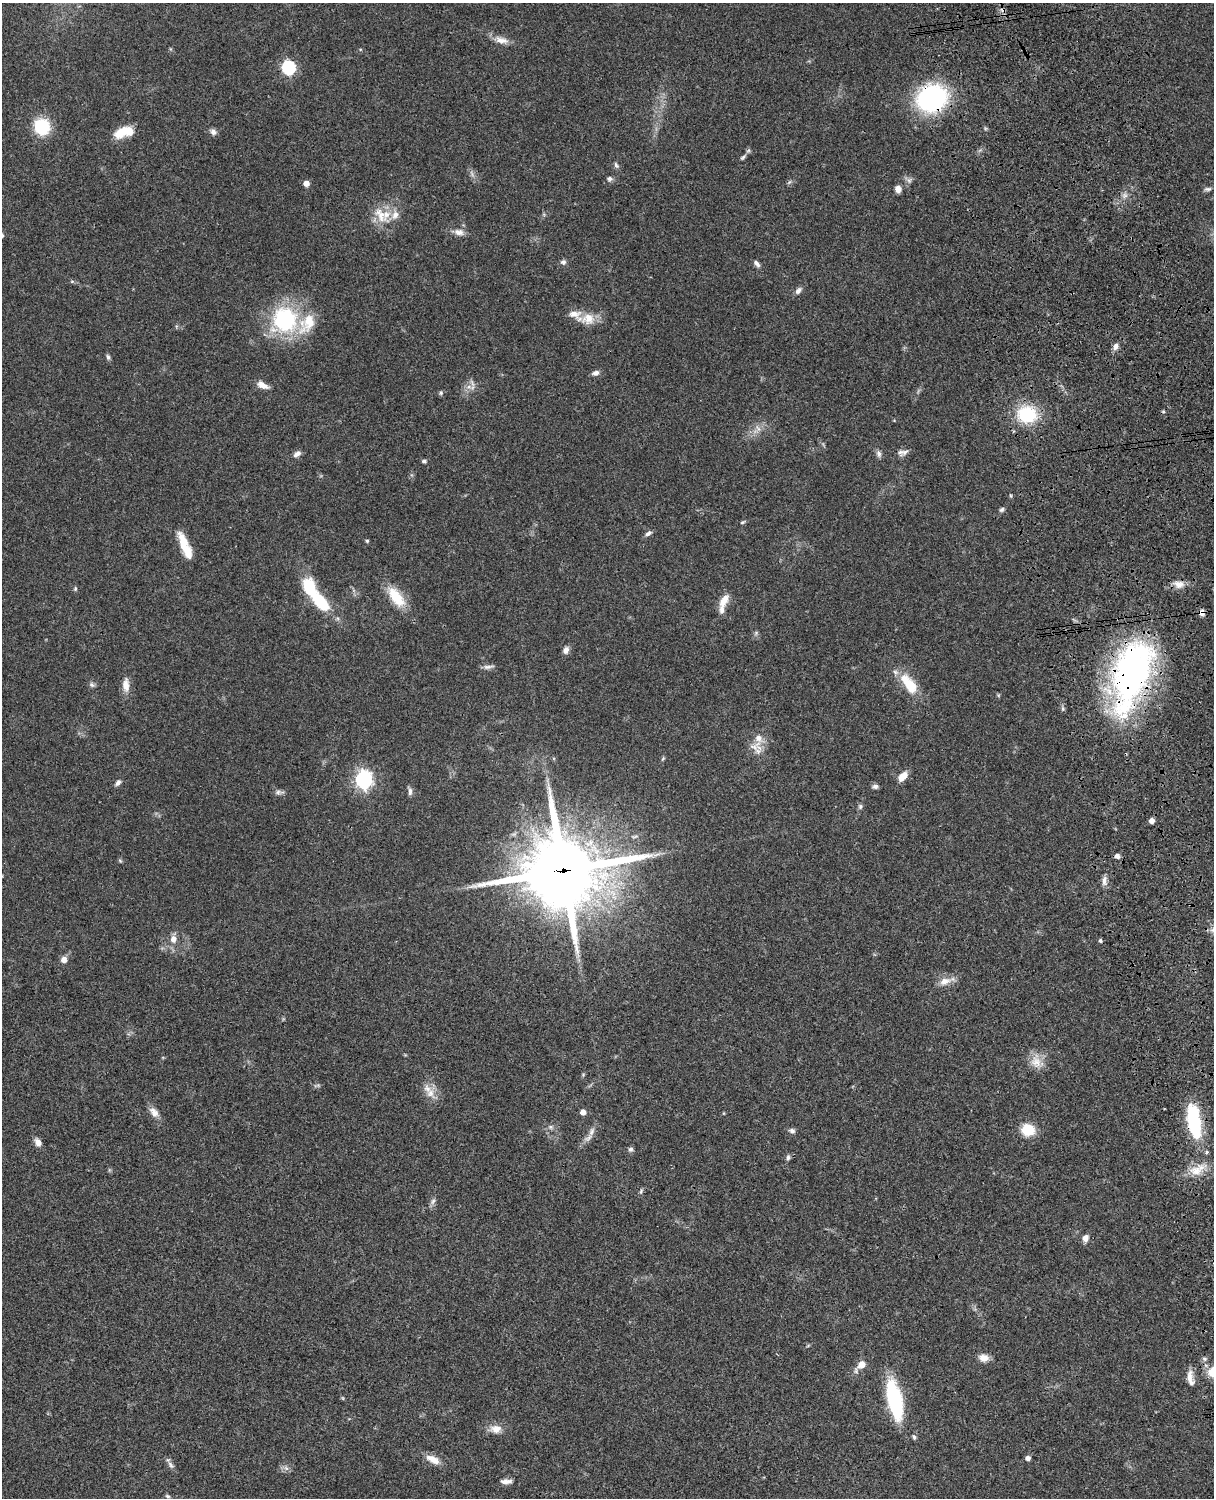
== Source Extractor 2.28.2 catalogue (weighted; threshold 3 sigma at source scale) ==
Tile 6 of 4 x 3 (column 2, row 2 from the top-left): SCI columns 1333-2544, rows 1772-3267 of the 5086 x 4926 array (HDU 1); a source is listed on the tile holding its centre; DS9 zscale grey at full resolution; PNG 1216 x 1500 px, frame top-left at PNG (2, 3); no overlay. Shown black and unused: <1% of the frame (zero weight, under 3 of 4 exposures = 6% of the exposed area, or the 3 px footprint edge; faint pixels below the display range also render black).
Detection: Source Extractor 2.28.2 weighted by HDU 2 'WHT'; one run over the whole footprint, this tile lists its part. Background 0.0781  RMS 0.0059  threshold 0.0264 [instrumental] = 3 sigma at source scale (4.5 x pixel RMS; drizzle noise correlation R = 1.50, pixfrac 1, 0.05/0.05 arcsec/px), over >= 5 px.
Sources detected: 120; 1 too faint to see at this stretch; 1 inside a brighter object's white glare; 3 cosmic-ray / hot-pixel residue — not listed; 11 inside a brighter listed object's ellipse — not listed separately; the other 104 listed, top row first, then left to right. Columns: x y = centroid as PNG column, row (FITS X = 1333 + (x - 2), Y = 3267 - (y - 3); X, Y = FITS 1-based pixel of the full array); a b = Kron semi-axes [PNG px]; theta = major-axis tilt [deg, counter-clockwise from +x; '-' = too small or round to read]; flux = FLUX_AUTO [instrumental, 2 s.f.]
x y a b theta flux
501 40 19 9 -14 5.2
360 49 5 3 - 0.52
288 68 6 6 - 88
932 98 22 19 24 110
42 126 14 13 - 28
122 132 21 10 33 12
213 132 9 7 -53 2.3
743 157 10 5 40 1.4
616 165 9 5 -63 1.4
609 179 7 6 - 1.6
909 180 8 7 - 1.9
789 182 7 4 53 0.89
306 183 5 4 - 4.8
898 189 6 6 - 4
1208 189 10 5 8 1.5
1125 195 9 7 64 2.3
380 215 31 13 -50 11
459 232 14 9 -10 3.8
563 262 7 7 - 1.7
757 264 10 5 -52 2
72 281 6 4 18 0.68
798 291 10 6 46 2.3
588 319 19 15 9 9.1
285 320 32 30 -61 59
1116 346 9 7 71 2.8
108 357 7 5 -75 1.4
595 373 8 6 15 2.5
263 385 15 7 -26 4.3
469 387 10 4 -8 2.3
441 393 6 5 - 0.99
1027 414 18 15 -8 33
758 428 11 5 -61 2.1
905 452 17 6 28 2.7
297 454 10 6 34 2.6
879 454 10 6 -70 2
424 461 6 5 - 1.2
1002 510 6 5 - 1.3
743 522 8 4 27 0.84
648 533 10 6 32 1.8
367 541 4 4 - 0.98
184 544 28 9 -74 11
1179 584 15 10 -11 5.1
75 588 6 4 72 0.84
396 597 31 14 -53 16
320 600 23 12 -48 24
724 600 19 9 61 6.2
1202 613 7 7 - 2.6
756 633 7 5 47 1
566 650 9 7 70 2.8
488 667 16 5 7 2.3
1131 674 84 38 73 200
909 684 29 13 -53 17
92 685 8 6 -27 1.5
126 685 20 9 -90 5.3
998 695 6 4 -72 0.64
755 746 24 10 33 6.8
663 758 7 4 58 0.82
903 776 13 8 43 5.7
364 780 7 7 - 200
118 783 9 6 45 2
875 786 8 6 15 1.7
410 791 11 5 -83 2
279 792 13 5 1 1.9
860 806 7 6 - 1.3
1152 821 4 4 - 3.9
1117 856 5 5 - 2.5
120 861 6 4 -20 0.74
563 870 29 27 3 4400
1104 881 15 6 88 2.9
173 939 8 7 - 4.1
64 960 6 6 - 4.3
945 981 22 8 17 6
1036 1062 19 15 -58 7.7
583 1075 5 5 - 0.66
317 1086 11 4 8 1
431 1093 17 12 -62 7
154 1112 16 9 -50 4.4
583 1112 5 4 - 4.1
1194 1121 38 14 -80 43
551 1127 7 5 20 1.4
1028 1130 13 11 -10 15
592 1131 14 7 67 3.4
792 1131 8 6 -25 1.7
38 1142 9 6 -58 3.8
630 1149 7 6 - 1.5
1207 1152 5 4 - 0.95
788 1157 7 5 81 1.4
1197 1170 24 12 24 10
641 1191 9 4 72 1
433 1201 10 6 59 1.9
1085 1238 7 6 - 3.8
984 1358 12 9 -8 4.4
1204 1359 7 5 -22 1.3
861 1365 13 7 44 6.9
1189 1377 18 9 78 4.4
894 1400 43 14 -78 49
496 1429 16 11 2 5.9
914 1437 8 5 -74 1.1
1028 1458 5 5 - 2.8
433 1459 19 9 -27 6.2
171 1465 12 6 -51 2.2
286 1468 8 5 -45 1.7
506 1481 14 6 0 3.1
168 1496 7 4 -27 1
Overlapping masked pixels (flux is a lower limit): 5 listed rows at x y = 932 98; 1202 613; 1131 674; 563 870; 1194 1121